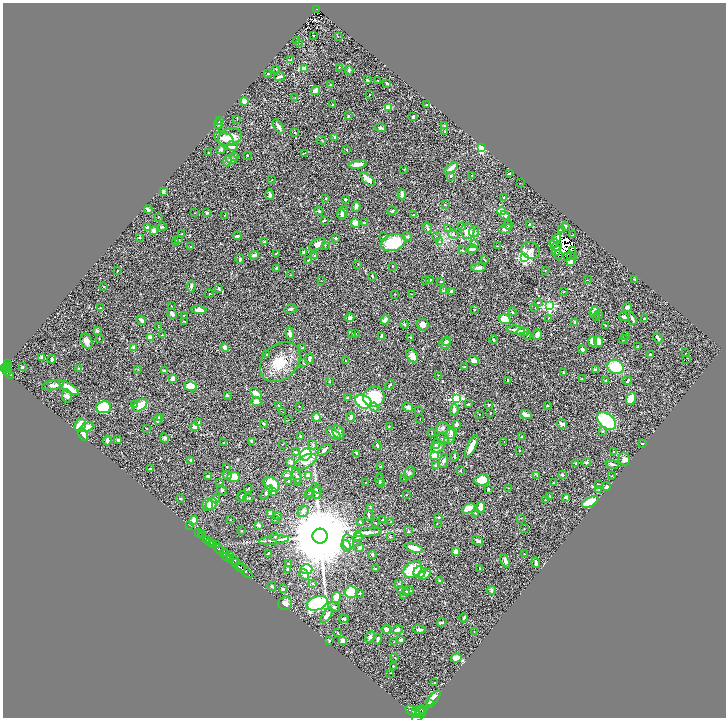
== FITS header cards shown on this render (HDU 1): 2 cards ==
NAXIS1  =                 1447
NAXIS2  =                 1431

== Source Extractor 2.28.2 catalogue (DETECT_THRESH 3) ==
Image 1447 x 1431 px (HDU 1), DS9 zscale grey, zoomed out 1/2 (1 PNG px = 2 x 2 image px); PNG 728 x 720 px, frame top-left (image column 2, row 1430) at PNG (3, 3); each listed source drawn as its Kron ellipse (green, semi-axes under 4 px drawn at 4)
Background 0.458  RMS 0.021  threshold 0.0623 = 3 sigma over >= 5 px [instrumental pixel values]
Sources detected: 533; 47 cannot appear on this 1/2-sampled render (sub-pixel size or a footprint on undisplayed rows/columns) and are neither listed nor drawn; the other 486 listed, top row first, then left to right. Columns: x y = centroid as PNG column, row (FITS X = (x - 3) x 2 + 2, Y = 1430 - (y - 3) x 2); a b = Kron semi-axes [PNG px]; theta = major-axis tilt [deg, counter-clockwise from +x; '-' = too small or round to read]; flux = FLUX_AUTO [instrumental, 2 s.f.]
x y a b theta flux
317 9 3 2 - 67
313 35 2 2 - 2
338 36 2 1 - 0.86
297 40 2 2 - 1.5
300 43 2 1 - 0.98
290 60 3 2 - 2.2
339 67 2 2 - 1.5
276 69 2 1 - 1.9
304 69 3 3 - 19
349 70 4 3 - 8.3
268 74 2 2 - 2.8
280 77 5 3 - 8.6
367 80 2 2 - 3.2
378 81 2 2 - 3
387 83 3 2 - 6.6
330 85 3 2 - 2.9
315 91 5 3 - 38
369 95 2 1 - 2.1
295 97 2 1 - 1.6
244 101 4 3 - 47
333 104 3 2 - 1.4
426 105 3 2 - 1.9
389 107 4 3 - 56
348 116 2 2 - 9.7
413 117 4 2 - 6.9
237 119 2 2 - 1.3
220 120 3 2 - 6.6
218 124 5 3 - 4.7
445 125 4 2 - 4.9
279 127 8 3 -56 17
381 128 5 3 - 5.2
445 132 3 2 - 1.6
295 133 3 2 - 2.9
230 137 12 8 15 51
335 137 3 2 - 5.2
224 139 10 6 -24 29
321 140 5 2 - 2.6
232 146 5 5 - 24
482 148 3 3 - 280
221 150 4 3 - 10
347 150 3 2 - 2.1
208 153 3 2 - 1.5
305 153 2 2 - 1.5
247 155 2 1 - 2
234 156 4 3 - 6.8
231 159 6 4 -8 8.5
227 161 5 4 - 5.8
358 164 8 3 10 34
451 168 8 4 40 22
404 169 3 2 - 1.4
509 174 3 2 - 10
472 175 2 2 - 1.3
451 176 3 2 - 3.7
368 179 9 4 -41 31
272 180 2 2 - 1.1
520 183 2 1 - 1.1
163 192 3 2 - 8.2
402 194 5 3 - 12
270 195 5 3 - 10
504 197 3 2 - 2.1
326 198 4 3 - 3.5
345 199 4 2 - 3.2
445 205 3 2 - 2
356 207 5 4 - 10
148 210 4 3 - 11
319 211 4 3 - 4.1
392 211 5 3 - 4.3
502 211 4 3 - 53
194 213 3 2 - 1.4
207 213 2 2 - 8.2
343 213 6 5 - 13
342 214 5 4 - 9.7
413 215 2 2 - 12
224 216 2 2 - 1.4
505 216 5 3 - 12
158 217 2 2 - 1.7
324 221 3 2 - 4.4
355 223 4 4 - 39
364 223 3 3 - 4.9
530 224 3 3 - 7.8
508 225 4 3 - 4.9
462 226 3 2 - 3
566 226 3 2 - 5.1
147 227 2 2 - 13
162 227 4 3 - 3.5
427 228 5 3 - 7.1
448 228 3 2 - 2.4
505 229 7 4 13 16
562 230 4 3 - 5
153 231 3 3 - 21
467 231 7 7 - 33
474 232 6 5 - 12
182 234 3 2 - 2.9
453 234 5 3 - 5.7
573 235 3 2 - 2.6
237 236 4 3 - 5.9
383 237 3 2 - 2.5
407 237 5 3 - 4.9
437 237 3 2 - 2.6
140 238 3 3 - 3.1
336 238 3 2 - 7.5
557 239 5 3 - 7
179 240 3 2 - 2.9
176 242 3 2 - 2.3
265 242 2 2 - 25
439 242 3 3 - 4.4
393 243 13 8 16 180
554 243 4 2 - 3
318 244 9 5 30 22
475 244 3 2 - 4
325 245 2 2 - 2.4
191 246 3 2 - 2
497 246 2 1 - 1.1
556 246 5 3 - 3.5
472 249 5 3 - 14
462 250 4 2 - 2.3
531 250 9 8 - 21
573 250 4 1 - 1.4
557 251 5 2 - 3.2
304 252 3 2 - 14
276 253 3 2 - 2
254 255 5 3 - 12
559 255 5 2 - 0.6
570 255 3 1 - 2.1
315 256 4 3 - 4.2
574 256 3 2 - 1.7
525 257 4 4 - 720
568 257 3 1 - 3.6
240 259 4 3 - 5.1
484 259 3 2 - 2
308 260 2 2 - 2.4
570 261 3 3 - 40
358 264 3 2 - 1.8
392 266 2 1 - 2
276 268 3 2 - 5.7
478 268 7 4 4 11
117 270 2 2 - 1.8
545 270 2 1 - 1.7
291 275 2 2 - 1.5
372 276 3 2 - 5.3
634 279 3 2 - 2.4
426 280 2 2 - 2.5
430 280 3 3 - 4.4
587 280 2 2 - 1.4
322 281 2 1 - 1.1
441 281 2 1 - 2.1
104 287 2 2 - 1.5
191 287 6 3 82 7
219 288 3 2 - 4.7
444 291 3 2 - 18
451 291 3 3 - 7.5
563 292 3 2 - 2
209 294 5 2 - 2.4
395 294 3 2 - 2
411 294 2 2 - 1.3
538 303 3 2 - 2.4
171 306 2 2 - 1.3
549 306 4 4 - 580
100 307 2 2 - 1.9
627 307 4 3 - 13
535 308 2 1 - 1.8
291 309 6 3 12 6.6
199 310 7 3 -5 25
475 310 3 2 - 3
594 311 5 3 - 19
512 312 4 2 - 4.4
172 314 5 3 - 12
599 314 3 2 - 1.8
184 316 2 1 - 1.2
624 317 5 3 - 13
350 318 4 4 - 12
548 318 3 2 - 2.7
596 318 2 2 - 1.3
505 319 6 5 - 74
632 319 6 2 -66 9.4
645 319 4 3 - 6.5
141 320 5 3 - 14
385 320 5 4 - 14
185 321 2 2 - 1.7
575 323 2 2 - 8.9
404 324 4 2 - 3.2
423 325 6 5 - 24
605 325 3 2 - 1.7
159 327 2 2 - 1.5
516 330 9 3 -7 19
97 331 3 3 - 7.1
523 332 6 4 -4 22
351 333 4 3 - 3.3
290 334 6 3 -86 15
355 334 3 2 - 1.6
162 335 2 2 - 1.8
527 335 3 3 - 2.8
537 335 5 3 - 28
382 336 4 3 - 19
626 336 2 2 - 1.5
150 337 2 2 - 48
410 337 3 2 - 2.6
99 338 2 2 - 1.8
658 338 5 2 - 9.4
494 340 4 3 - 3.5
623 340 5 2 - 2.9
86 341 8 5 -66 27
446 341 4 4 - 7.8
593 341 5 4 - 38
599 341 5 4 - 30
445 343 6 5 - 9.5
638 346 2 2 - 2.8
133 347 2 2 - 41
225 348 4 4 - 15
303 348 4 3 - 3.5
582 350 4 3 - 8.3
686 353 2 2 - 1.3
650 354 2 2 - 2.7
267 355 3 2 - 3.1
412 356 7 5 -55 30
42 357 4 3 - 17
52 359 4 3 - 8.1
309 359 5 2 - 13
345 360 2 2 - 1.2
474 360 5 3 - 23
687 360 2 1 - 10
280 362 23 17 43 97
304 363 3 2 - 1.4
7 364 3 2 - 21
7 366 4 2 - 72
22 367 4 3 - 5.1
464 367 4 2 - 2.7
616 367 8 7 - 140
7 368 4 2 - 120
78 368 3 2 - 2.6
4 369 3 2 - 210
138 369 2 1 - 1
595 370 3 3 - 8.3
164 371 4 3 - 9.2
7 372 4 2 - 96
564 372 2 2 - 3.2
9 375 4 2 - 82
438 375 2 1 - 1.1
173 378 4 3 - 18
582 378 2 2 - 1.5
508 380 4 3 - 4
628 380 4 2 - 3.8
606 381 2 2 - 3
329 382 3 2 - 2.4
53 385 11 4 10 19
390 385 5 2 - 4.1
191 386 6 4 -23 71
69 388 12 3 -31 89
256 393 7 3 -42 31
227 395 4 3 - 3.6
67 396 7 5 -83 14
374 397 11 10 - 170
347 398 3 2 - 3.9
631 398 6 5 - 37
456 399 4 3 - 440
256 402 5 4 - 28
363 402 8 6 -27 200
468 404 2 2 - 4.6
135 405 4 2 - 3.1
140 405 8 5 37 64
279 405 2 2 - 2.9
488 405 3 3 - 3.4
547 405 2 2 - 3.3
299 406 2 2 - 2.1
103 407 7 6 - 170
374 407 5 4 - 7.7
408 407 5 4 - 8.6
454 410 6 4 85 11
418 411 2 2 - 2.2
283 412 2 1 - 1
490 413 2 2 - 1.6
479 414 2 2 - 2.1
526 415 6 3 -24 30
317 417 4 4 - 26
351 417 4 2 - 25
161 418 3 2 - 2.3
158 419 5 3 - 14
420 419 2 1 - 1
288 420 2 2 - 1.5
607 421 11 7 -38 700
199 422 2 2 - 19
263 424 3 3 - 5.1
457 424 4 3 - 13
562 424 5 3 - 12
80 425 7 5 58 62
389 426 3 2 - 2.2
87 427 6 4 21 30
194 427 4 3 - 32
443 428 6 5 - 9
147 429 3 2 - 1.8
602 431 4 3 - 4.6
338 432 7 5 -55 16
333 433 8 4 -38 24
432 433 4 2 - 2
451 433 5 5 - 9.4
83 434 7 4 -59 18
450 436 8 5 70 14
300 437 3 3 - 5.6
521 437 2 2 - 3.8
165 438 5 3 - 5.1
443 439 7 4 -37 7.2
118 440 3 2 - 7.3
107 441 5 3 - 10
252 441 4 3 - 6
504 441 2 2 - 1.7
224 443 3 3 - 3.7
282 444 3 2 - 1.5
312 444 5 3 - 6
436 444 5 3 - 4.8
643 444 3 2 - 2.8
377 445 4 2 - 6.4
472 446 12 3 64 38
438 447 7 5 24 16
324 450 7 3 40 13
519 450 2 2 - 1.5
614 451 2 2 - 1.7
295 452 4 3 - 7.1
357 453 4 3 - 5
306 455 6 5 - 330
434 456 4 3 - 42
454 456 5 2 - 3.4
624 459 6 5 - 17
191 460 3 2 - 9.4
443 461 7 4 72 8.7
291 462 3 3 - 21
305 462 12 6 27 40
586 462 5 3 - 5.5
576 463 3 2 - 2.2
612 464 6 2 -13 7.9
435 465 3 3 - 3.7
227 467 3 2 - 1.8
380 467 3 2 - 4.8
150 469 3 2 - 2.3
460 471 2 2 - 5.1
409 473 7 5 58 8.4
287 475 4 4 - 12
308 475 4 4 - 32
562 475 3 2 - 9.3
208 476 2 2 - 6.9
227 476 5 4 - 8.2
297 476 8 3 -68 10
537 476 3 3 - 2.8
612 476 3 2 - 2.1
234 477 6 5 - 62
379 479 6 3 87 4.9
404 479 4 2 - 2.9
482 480 7 5 4 94
220 482 2 2 - 2.1
289 482 3 3 - 4.8
297 482 3 3 - 3.1
365 483 2 2 - 1.6
380 483 4 3 - 6.4
553 483 2 1 - 2.2
272 484 9 6 -40 81
598 485 3 2 - 8.4
606 487 4 4 - 5.7
316 488 5 3 - 4.8
509 488 3 2 - 1.6
248 489 4 2 - 3.2
488 489 2 2 - 4.5
599 489 3 2 - 4
222 490 5 3 - 4.4
272 491 3 3 - 31
267 492 8 3 51 10
316 492 6 3 -79 6.6
311 493 3 2 - 2.1
309 495 3 2 - 1.9
406 495 2 2 - 1.6
242 496 5 3 - 5.2
550 496 3 2 - 2.5
566 497 3 2 - 12
180 498 2 2 - 6
248 498 5 2 - 3.4
216 499 4 3 - 5
545 500 3 2 - 2.3
590 502 9 4 30 96
211 504 6 5 - 54
208 505 5 5 - 26
370 507 3 2 - 1.9
481 507 5 3 - 60
469 508 7 4 27 53
303 511 6 5 - 14
476 513 4 2 - 2.5
270 514 4 2 - 42
277 515 4 2 - 3.1
368 515 5 2 - 3.6
438 518 4 3 - 5.2
521 518 3 2 - 1.5
275 519 2 2 - 1.6
383 519 2 1 - 2.2
194 520 4 3 - 44
230 520 2 2 - 1.2
391 521 4 1 - 1.3
361 523 4 3 - 5.3
376 523 3 2 - 2.2
437 524 2 2 - 1.2
190 525 2 2 - 3.3
259 525 2 2 - 29
524 529 2 2 - 1.3
242 531 3 2 - 2.1
408 531 3 3 - 3.4
368 532 14 4 7 17
199 533 3 2 - 46
201 534 2 2 - 34
203 536 2 1 - 57
320 536 7 7 - 73000
390 536 3 2 - 3
275 537 4 2 - 3
358 537 5 3 - 4.1
206 539 3 1 - 12
274 540 15 3 6 17
478 541 6 3 -35 9.2
211 542 5 2 - 480
348 542 8 5 -78 15
214 545 2 2 - 230
217 545 2 1 - 66
346 546 6 4 -76 9.5
360 548 4 3 - 7.7
414 548 9 3 -19 50
219 549 5 2 - 840
456 551 3 3 - 37
224 553 5 3 - 350
268 553 3 2 - 4
524 554 3 2 - 2
230 555 3 1 - 56
372 555 4 2 - 4.7
227 556 3 1 - 160
230 559 3 2 - 250
234 561 4 2 - 170
505 561 7 3 -65 14
236 563 4 2 - 180
536 563 5 2 - 14
288 564 3 2 - 3.1
240 567 6 2 -39 520
288 569 4 3 - 4.3
306 569 6 5 - 80
375 569 3 2 - 2.3
413 569 10 7 33 120
480 569 2 2 - 2.7
245 571 10 2 -42 530
419 572 6 6 - 42
304 574 6 4 -58 17
425 574 7 4 35 23
439 580 2 2 - 6.5
312 583 4 3 - 3.1
399 584 4 3 - 4.7
272 586 4 3 - 7.3
283 589 4 3 - 6.3
401 589 3 2 - 3.8
408 590 6 4 -11 5.2
491 590 4 3 - 7.9
351 592 6 6 - 160
360 593 3 2 - 4.8
405 593 6 3 58 14
407 593 4 3 - 5.3
336 597 5 3 - 60
285 603 7 6 - 15
317 603 11 6 22 310
334 607 6 4 -33 7
327 615 8 4 55 25
464 618 4 2 - 4.7
344 619 5 3 - 7.6
442 622 5 3 - 4.8
386 629 5 4 - 26
419 629 7 3 -10 8.6
397 630 6 4 8 11
474 632 3 2 - 1.5
338 633 3 2 - 1.4
370 637 6 3 54 11
378 639 5 3 - 5.4
401 640 3 3 - 5.8
329 641 3 2 - 3.7
343 641 3 2 - 23
394 641 3 2 - 2.3
395 658 3 2 - 1.7
456 658 5 4 - 53
393 666 2 2 - 5.6
390 673 3 2 - 1.4
434 683 2 2 - 2.7
433 698 9 3 49 33
430 704 2 1 - 4.5
422 709 4 2 - 160
416 711 3 2 - 410
420 711 6 3 -37 670
413 712 8 4 -37 1800
420 714 9 4 44 1300
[47 sub-pixel or undisplayed-footprint detections neither listed nor drawn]